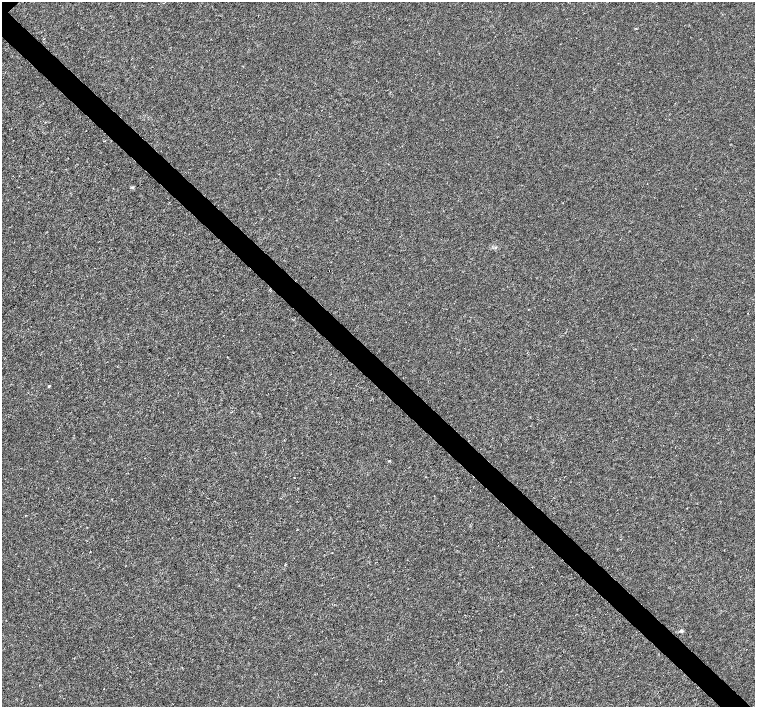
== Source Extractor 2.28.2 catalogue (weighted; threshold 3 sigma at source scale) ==
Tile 6 of 4 x 4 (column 2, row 2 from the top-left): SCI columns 1511-3015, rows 3041-4449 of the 6026 x 6016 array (HDU 1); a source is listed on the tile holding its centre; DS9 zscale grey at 2 x 2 block average (1 PNG px = mean of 2 x 2 image px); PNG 757 x 709 px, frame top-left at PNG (2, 2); no overlay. Shown black and unused: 4% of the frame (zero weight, under 3 of 4 exposures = <1% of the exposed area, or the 3 px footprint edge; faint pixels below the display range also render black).
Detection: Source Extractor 2.28.2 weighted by HDU 2 'WHT'; one run over the whole footprint, this tile lists its part. Background -4.64e-05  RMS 0.0017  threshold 0.00754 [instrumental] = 3 sigma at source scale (4.5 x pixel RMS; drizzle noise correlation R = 1.50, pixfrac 1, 0.0396/0.0396 arcsec/px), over >= 5 px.
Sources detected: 6; all 6 listed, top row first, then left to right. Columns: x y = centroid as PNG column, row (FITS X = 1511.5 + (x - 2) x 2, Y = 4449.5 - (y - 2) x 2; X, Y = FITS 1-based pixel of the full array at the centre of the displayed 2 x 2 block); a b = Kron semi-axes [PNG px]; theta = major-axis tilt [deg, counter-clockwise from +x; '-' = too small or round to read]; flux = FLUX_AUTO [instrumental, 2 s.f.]
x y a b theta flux
132 188 3 3 - 0.41
495 247 4 3 - 0.46
748 313 2 2 - 0.16
49 386 3 3 - 0.38
390 461 3 2 - 0.32
681 631 5 3 - 0.56